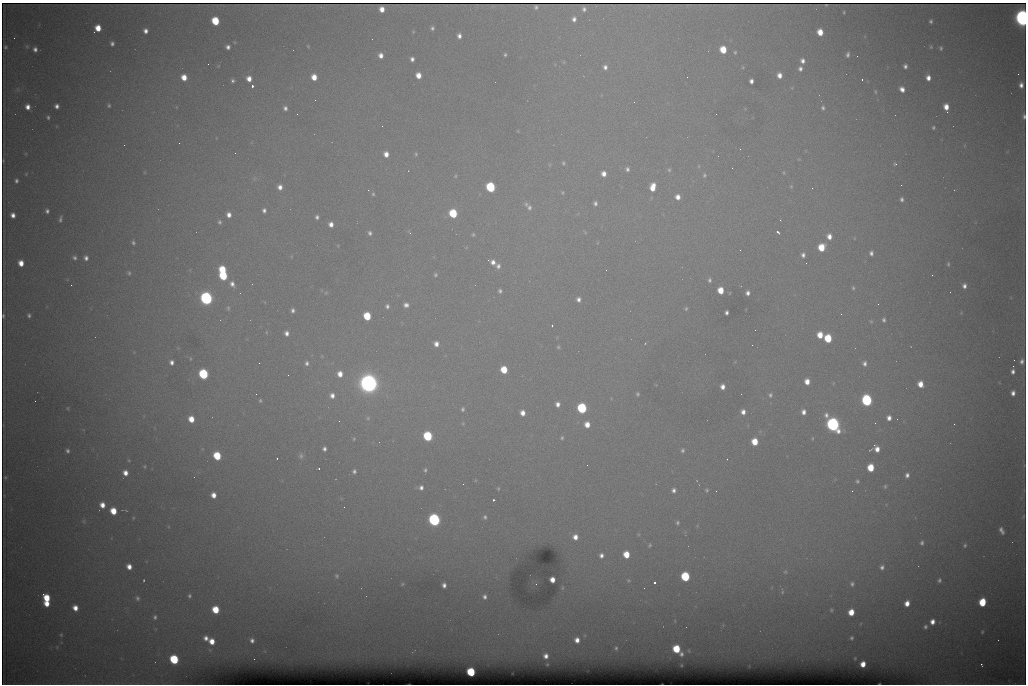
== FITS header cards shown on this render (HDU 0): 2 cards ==
NAXIS1  =                 1024 /fastest changing axis
NAXIS2  =                  682 /next to fastest changing axis

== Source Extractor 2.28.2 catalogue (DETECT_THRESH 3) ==
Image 1024 x 682 px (HDU 0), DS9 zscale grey, 1 PNG px = 1 image px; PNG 1028 x 686 px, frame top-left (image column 1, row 682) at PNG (2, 3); no overlay
Background 9590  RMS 69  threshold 208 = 3 sigma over >= 5 px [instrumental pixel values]
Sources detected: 294; all 294 listed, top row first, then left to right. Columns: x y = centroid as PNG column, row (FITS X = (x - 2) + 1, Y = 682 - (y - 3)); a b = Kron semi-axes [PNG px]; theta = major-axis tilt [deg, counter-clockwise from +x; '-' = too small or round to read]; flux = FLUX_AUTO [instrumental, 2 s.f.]
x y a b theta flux
536 7 4 4 - 5.8e+03
382 9 5 4 - 4.3e+04
584 9 5 4 - 1.4e+04
844 12 3 3 - 4.7e+03
1022 18 9 7 -83 2.0e+06
574 19 7 5 80 2.1e+04
215 21 6 5 - 2.0e+05
931 21 4 3 - 9.5e+03
98 28 6 5 - 7.7e+04
432 28 4 3 - 9.7e+03
145 31 5 4 - 2.2e+04
413 32 4 3 - 4.0e+03
820 32 6 5 - 7.1e+04
459 36 5 4 - 2.0e+04
14 38 2 2 - 2.1e+03
112 43 5 4 - 1.3e+04
27 46 6 5 - 7.7e+03
308 46 5 3 - 4.1e+03
5 47 4 3 - 7.7e+03
228 47 4 4 - 1.8e+04
931 47 5 4 - 5.7e+03
941 48 5 4 - 8.1e+03
35 49 5 4 - 1.8e+04
723 50 6 5 - 1.1e+05
735 52 4 3 - 6.0e+03
381 55 5 4 - 2.9e+04
505 55 3 3 - 6.6e+03
848 55 5 4 - 1.3e+04
857 56 2 2 - 1.9e+03
412 59 4 4 - 1.7e+04
802 61 5 5 - 2.1e+04
208 64 3 2 - 3.7e+03
905 66 4 4 - 1.5e+04
605 67 7 5 -78 2.0e+04
800 69 5 5 - 1.6e+04
1018 74 2 2 - 1.9e+04
418 75 5 5 - 5.0e+04
779 75 5 5 - 3.2e+04
184 77 5 5 - 6.0e+04
314 77 5 5 - 5.8e+04
928 78 5 4 - 3.2e+04
249 79 6 5 - 3.9e+04
862 79 3 2 - 7.5e+03
233 81 4 4 - 1.0e+04
751 81 5 4 - 2.0e+04
1021 85 5 4 - 2.4e+04
252 86 4 3 - 1.4e+05
902 89 6 5 - 3.0e+04
875 92 6 4 -88 6.8e+03
57 106 4 4 - 2.0e+04
109 106 5 5 - 8.8e+03
28 107 5 5 - 3.2e+04
946 107 6 5 - 4.9e+04
285 108 5 5 - 1.6e+04
823 108 5 4 - 1.0e+04
947 112 2 2 - 5.2e+03
297 114 2 2 - 3.7e+03
1024 116 5 3 - 1.1e+04
48 117 4 3 - 8.2e+03
382 126 2 2 - 2.6e+03
933 128 4 4 - 7.8e+03
179 143 2 2 - 5.5e+03
124 145 2 2 - 2.3e+03
740 149 3 2 - 4.5e+03
235 153 2 2 - 1.9e+03
386 154 5 5 - 3.6e+04
416 154 5 5 - 6.8e+03
4 160 3 2 - 2.9e+03
563 163 6 4 -66 7.8e+03
895 164 6 4 2 7.4e+03
699 166 6 4 -90 5.1e+03
627 169 6 5 - 1.4e+04
669 170 6 5 - 7.9e+03
784 173 5 3 - 4.9e+03
26 174 4 4 - 4.7e+03
604 174 5 5 - 3.3e+04
704 175 7 5 -83 9.9e+03
455 176 5 4 - 5.9e+03
16 181 5 4 - 1.2e+04
901 185 2 2 - 2.4e+03
791 186 5 4 - 5.0e+03
280 187 6 5 - 2.9e+04
491 187 6 5 - 4.5e+05
653 187 8 6 77 6.8e+04
812 188 2 2 - 6.1e+03
368 190 2 2 - 1.2e+04
562 192 6 5 - 7.1e+03
373 194 5 4 - 6.7e+03
678 197 6 6 - 3.4e+04
902 199 5 4 - 1.2e+04
595 203 5 5 - 1.4e+04
526 204 7 6 - 1.3e+04
529 207 9 7 -69 2.0e+04
264 210 4 4 - 1.5e+04
47 211 4 4 - 1.3e+04
453 213 6 5 - 2.5e+05
13 215 5 4 - 2.8e+04
229 215 5 4 - 2.8e+04
317 217 4 4 - 1.2e+04
60 219 7 4 76 1.2e+04
780 220 3 2 - 4.4e+03
220 222 5 4 - 8.8e+03
331 224 5 4 - 3.0e+04
409 232 6 3 -52 5.3e+03
585 232 5 4 - 5.8e+03
778 232 4 3 - 1.1e+04
370 233 6 5 - 1.3e+04
473 234 5 4 - 6.9e+03
829 236 7 6 - 3.6e+04
133 243 5 4 - 9.6e+03
821 247 6 5 - 1.3e+05
871 253 5 4 - 1.5e+04
803 255 7 6 - 1.9e+04
74 258 5 5 - 1.2e+04
86 258 6 5 - 1.8e+04
488 260 2 2 - 4.1e+03
493 262 8 6 -43 2.8e+04
21 263 5 5 - 5.5e+04
948 264 6 4 89 6.7e+03
498 266 8 6 74 2.1e+04
222 270 6 5 - 1.5e+05
606 270 2 2 - 2.0e+03
129 273 5 4 - 8.2e+03
435 275 5 4 - 8.0e+03
932 275 2 2 - 2.2e+03
223 276 6 5 - 2.8e+05
709 280 5 4 - 1.1e+04
232 284 8 6 -63 2.5e+04
71 285 2 2 - 9.3e+03
964 286 6 5 - 2.0e+04
853 288 5 4 - 7.6e+03
721 290 6 5 - 8.2e+04
500 291 5 4 - 1.2e+04
748 293 4 4 - 1.9e+04
206 298 7 6 - 1.2e+06
578 299 5 4 - 1.9e+04
878 304 2 2 - 1.8e+03
406 305 6 5 - 2.1e+04
387 306 6 5 - 1.3e+04
228 308 6 4 90 7.2e+03
686 308 6 4 74 7.2e+03
293 310 4 4 - 1.4e+04
727 313 4 3 - 1.4e+04
841 314 3 2 - 4.1e+03
29 315 5 4 - 1.1e+04
3 316 4 2 - 6.3e+03
367 316 6 5 - 1.8e+05
884 320 5 4 - 1.1e+04
871 321 5 4 - 5.5e+03
552 326 3 2 - 9.0e+03
755 330 2 2 - 2.0e+03
287 333 5 4 - 2.1e+04
820 335 6 5 - 7.0e+04
828 338 6 5 - 1.9e+05
645 343 3 3 - 3.4e+03
436 344 6 6 - 3.0e+04
752 345 2 2 - 5.5e+03
558 347 4 4 - 5.9e+03
1022 361 6 5 - 1.7e+04
171 362 5 4 - 1.9e+04
259 363 2 2 - 3.0e+03
307 363 6 5 - 1.5e+04
864 363 6 5 - 1.7e+04
1013 366 2 2 - 2.3e+04
504 370 6 5 - 1.2e+05
1013 372 5 4 - 1.8e+04
203 374 6 5 - 5.1e+05
340 374 7 6 - 4.9e+04
288 375 2 2 - 2.4e+03
807 382 6 5 - 4.6e+04
369 383 11 9 -12 3.1e+06
920 384 6 5 - 5.5e+04
722 387 5 4 - 2.9e+04
1013 393 6 4 83 2.4e+04
256 394 2 2 - 2.6e+03
638 394 4 3 - 7.6e+03
332 395 7 7 - 3.1e+04
770 395 7 6 - 1.3e+04
867 400 7 6 - 7.2e+05
35 401 2 2 - 2.1e+03
260 401 5 4 - 6.7e+03
558 404 5 4 - 2.3e+04
68 408 5 3 - 4.1e+03
582 408 6 5 - 5.1e+05
463 409 5 4 - 9.9e+03
743 412 5 5 - 2.7e+04
803 412 6 5 - 2.7e+04
523 413 5 4 - 3.6e+04
368 418 6 6 - 9.9e+03
889 418 5 5 - 2.6e+04
191 419 6 5 - 6.8e+04
339 421 2 2 - 2.2e+03
463 423 5 4 - 4.9e+03
875 423 2 2 - 2.6e+03
833 424 9 7 -59 1.4e+06
954 424 2 2 - 1.3e+04
587 425 6 5 - 4.9e+04
428 436 6 5 - 4.2e+05
562 438 5 4 - 7.5e+03
354 439 5 4 - 5.9e+03
755 442 6 5 - 1.0e+05
324 449 5 4 - 1.5e+04
877 449 6 5 - 4.0e+04
682 450 5 4 - 9.8e+03
870 450 6 2 39 4.5e+03
68 451 4 4 - 1.1e+04
217 456 6 5 - 2.0e+05
301 456 8 7 - 1.4e+04
277 458 2 2 - 4.0e+03
727 459 2 2 - 2.6e+03
587 465 2 2 - 4.9e+03
144 466 5 3 - 5.1e+03
319 468 2 2 - 4.2e+03
871 468 6 5 - 1.3e+05
425 470 5 3 - 7.9e+03
354 471 5 5 - 1.2e+04
125 473 5 5 - 3.7e+04
907 475 6 4 72 1.8e+04
5 477 3 3 - 6.3e+03
857 481 5 5 - 9.4e+03
463 484 2 2 - 2.0e+03
885 486 6 5 - 8.8e+03
421 488 5 4 - 1.7e+04
498 489 4 3 - 5.2e+03
674 490 5 4 - 1.7e+04
707 490 5 5 - 7.2e+03
716 491 2 2 - 3.3e+03
852 491 2 2 - 3.0e+03
213 495 6 5 - 4.0e+04
493 500 3 2 - 5.8e+03
102 505 6 5 - 4.3e+04
344 507 2 2 - 5.2e+03
126 510 4 2 - 3.5e+03
113 511 6 5 - 1.0e+05
485 517 6 5 - 1.1e+04
1023 517 4 3 - 4.2e+03
133 518 5 4 - 5.1e+03
434 520 7 6 - 1.1e+06
84 521 6 4 -90 6.8e+03
677 523 4 4 - 8.6e+03
1001 530 7 4 -65 2.0e+04
575 537 6 5 - 3.6e+04
922 543 6 5 - 1.2e+04
650 545 5 4 - 6.6e+03
965 545 5 4 - 7.5e+03
626 554 6 5 - 9.7e+04
601 555 5 5 - 2.0e+04
129 567 5 5 - 3.8e+04
882 567 6 5 - 1.8e+04
785 572 5 4 - 6.1e+03
337 576 6 5 - 8.1e+03
685 576 6 5 - 3.7e+05
144 580 3 2 - 4.8e+03
552 580 5 4 - 4.3e+04
628 580 5 4 - 5.9e+03
939 580 5 4 - 1.0e+04
654 582 3 3 - 9.9e+04
402 584 6 4 49 6.3e+03
852 584 6 5 - 1.1e+04
444 585 6 5 - 2.2e+04
562 588 5 3 - 4.7e+03
782 592 5 5 - 5.9e+03
43 594 3 2 - 1.6e+04
189 596 5 4 - 8.8e+03
485 597 8 7 - 2.3e+04
47 598 6 5 - 1.2e+05
137 598 7 5 79 1.2e+04
982 602 6 5 - 2.0e+05
47 603 5 5 - 5.8e+04
907 603 5 4 - 4.3e+04
75 608 6 5 - 4.4e+04
215 610 6 5 - 1.4e+05
831 610 3 3 - 5.1e+03
851 612 5 5 - 7.9e+04
155 617 6 5 - 1.1e+04
932 622 6 5 - 3.5e+04
925 627 6 5 - 1.2e+04
982 632 5 3 - 6.1e+03
61 635 5 4 - 6.8e+03
206 638 5 4 - 2.2e+04
851 638 3 3 - 6.7e+03
252 640 4 4 - 1.5e+04
577 640 6 5 - 3.6e+04
998 640 2 2 - 1.9e+03
212 641 5 5 - 5.7e+04
616 648 7 6 - 1.2e+04
676 649 6 5 - 1.9e+05
681 654 5 4 - 1.3e+04
546 656 5 4 - 2.4e+04
174 659 6 5 - 3.6e+05
254 659 2 2 - 5.6e+03
863 664 5 4 - 5.2e+04
981 665 4 2 - 5.6e+03
471 672 5 5 - 3.1e+05
At the frame edge (FLAGS 8, measured only in part): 3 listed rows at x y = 1022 18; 1024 116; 3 316